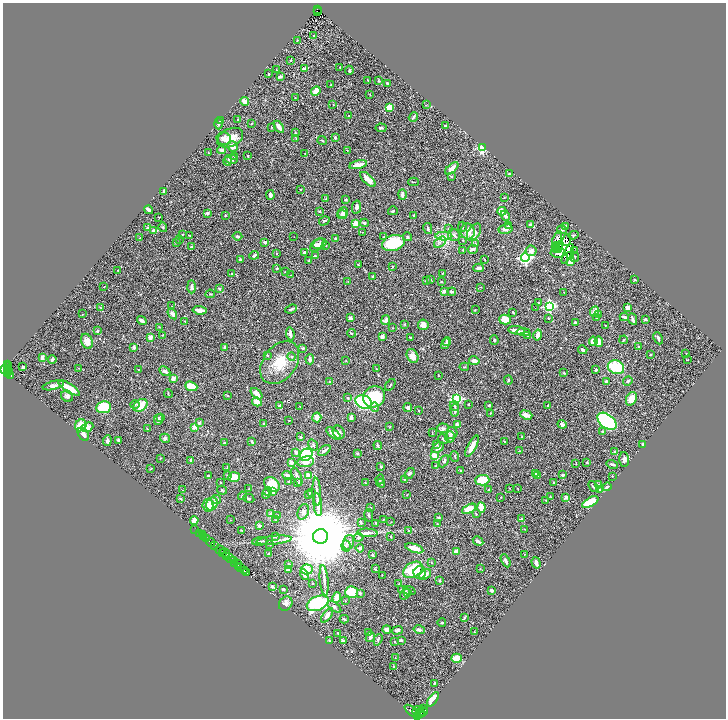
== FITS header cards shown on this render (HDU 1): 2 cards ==
NAXIS1  =                 1447
NAXIS2  =                 1432

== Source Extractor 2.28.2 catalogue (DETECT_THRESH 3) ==
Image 1447 x 1432 px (HDU 1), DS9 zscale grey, zoomed out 1/2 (1 PNG px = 2 x 2 image px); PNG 728 x 720 px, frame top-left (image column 2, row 1431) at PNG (3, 3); each listed source drawn as its Kron ellipse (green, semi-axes under 4 px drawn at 4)
Background 0.457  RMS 0.019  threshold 0.0576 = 3 sigma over >= 5 px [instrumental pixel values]
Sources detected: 563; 43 cannot appear on this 1/2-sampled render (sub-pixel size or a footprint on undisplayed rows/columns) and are neither listed nor drawn; of the other 520, the 500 brightest by FLUX_AUTO listed and drawn (20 fainter detections omitted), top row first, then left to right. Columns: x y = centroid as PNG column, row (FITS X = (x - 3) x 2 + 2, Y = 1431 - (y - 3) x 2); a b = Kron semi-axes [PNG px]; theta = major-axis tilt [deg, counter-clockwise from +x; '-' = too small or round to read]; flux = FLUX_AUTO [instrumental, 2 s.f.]
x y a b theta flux
317 9 3 2 - 16
317 11 2 1 - 3.6
314 36 2 1 - 2.1
297 40 3 2 - 1.7
291 60 2 2 - 2
340 67 3 2 - 2
304 69 3 3 - 19
276 70 3 2 - 2.2
349 70 4 3 - 7.7
268 74 2 2 - 2.6
280 77 4 2 - 7.3
368 80 2 2 - 3.5
378 81 3 2 - 3.4
387 83 3 3 - 6.5
331 85 3 2 - 3
316 91 5 3 - 40
370 95 2 1 - 1.8
295 97 2 2 - 1.9
245 101 4 3 - 46
333 105 2 2 - 1.3
426 105 3 2 - 1.7
389 107 4 3 - 55
349 116 2 2 - 9.7
413 117 5 2 - 6.1
237 120 2 2 - 1.3
220 121 3 2 - 6.3
252 123 3 2 - 1.5
218 124 5 2 - 5
445 126 3 3 - 5.3
272 127 3 3 - 2.1
279 127 7 3 -56 17
381 128 5 3 - 4.6
295 133 3 2 - 3.2
335 137 3 2 - 5.8
230 138 14 9 25 57
296 138 3 2 - 1.9
224 139 7 6 - 24
322 140 5 2 - 2.6
232 146 5 5 - 25
482 148 3 3 - 270
221 150 4 4 - 11
347 150 2 2 - 1.8
208 153 2 2 - 1.5
305 153 2 1 - 1.4
248 155 2 2 - 2.6
235 156 4 3 - 6.1
231 159 6 4 -14 9.8
227 161 4 3 - 4.6
358 165 9 3 12 34
452 168 8 4 41 23
509 174 3 2 - 10
451 176 3 3 - 4.2
368 179 10 4 -42 33
413 182 5 2 - 2.2
301 190 3 1 - 1.3
164 192 4 2 - 8.1
402 194 5 3 - 11
270 195 5 3 - 9.5
504 197 2 2 - 1.4
326 199 3 3 - 3.5
345 200 3 2 - 2.8
356 207 6 4 78 11
149 210 4 2 - 12
319 211 3 3 - 3.5
393 211 5 3 - 3.4
502 211 4 3 - 54
207 213 3 3 - 9.7
343 213 5 5 - 11
342 215 5 4 - 9.4
414 215 2 2 - 12
225 216 3 2 - 1.8
505 216 5 3 - 12
159 217 2 2 - 1.6
324 221 5 3 - 6.4
356 223 4 4 - 38
364 223 4 3 - 6
530 224 3 3 - 8.2
509 225 4 4 - 4.9
163 227 5 3 - 3.4
462 227 5 3 - 3.6
566 227 3 2 - 5.6
148 228 2 2 - 13
428 228 5 2 - 6.2
448 229 4 3 - 3.6
505 229 7 5 12 16
562 230 5 3 - 5.5
154 231 3 3 - 19
468 231 8 7 - 35
362 232 3 2 - 1.4
474 232 9 6 57 17
182 234 3 2 - 2.9
454 235 6 5 - 9.9
573 235 5 2 - 3.3
190 236 3 2 - 2
237 236 5 3 - 6.8
444 236 8 4 -1 14
294 237 2 1 - 1.3
384 237 3 2 - 1.9
407 237 5 3 - 4.3
140 238 2 2 - 2.4
336 239 3 3 - 8.2
557 239 8 3 66 11
179 240 2 2 - 2.2
463 240 3 3 - 2
567 240 6 3 76 4.8
176 242 3 2 - 1.9
265 242 2 2 - 26
440 242 7 4 37 12
393 243 11 7 16 170
319 244 7 5 22 12
475 244 3 2 - 4.3
317 245 8 5 41 17
325 245 2 2 - 2.4
191 247 3 2 - 2.6
555 247 4 2 - 1.7
558 247 5 2 - 1.9
473 249 5 3 - 14
463 250 4 3 - 2.5
556 250 3 3 - 2.2
575 250 2 1 - 1.3
531 251 5 5 - 16
304 252 2 2 - 12
277 253 2 2 - 1.6
558 253 8 4 0 12
568 254 11 4 65 5
254 255 5 2 - 11
315 256 4 3 - 4.3
570 256 3 2 - 3.3
525 257 4 4 - 720
575 257 5 2 - 2.1
485 259 3 2 - 1.5
240 260 3 3 - 4.7
309 260 3 2 - 2.6
570 262 4 3 - 41
358 265 4 2 - 2.5
392 267 3 2 - 2.3
277 268 2 2 - 5
479 268 5 3 - 9.3
118 270 2 2 - 1.6
285 272 3 2 - 1.4
442 273 4 2 - 2
231 274 2 2 - 1.7
291 275 3 2 - 1.7
373 277 3 2 - 5.7
635 279 2 2 - 2.5
430 280 3 3 - 4.4
348 281 3 2 - 1.2
426 281 3 2 - 3.3
441 282 3 2 - 2.5
104 287 2 1 - 1.4
192 287 6 3 -88 7.8
480 287 3 2 - 1.4
219 288 3 2 - 5
444 291 3 3 - 19
452 292 4 3 - 7.9
564 292 2 2 - 1.4
210 294 5 2 - 2.9
538 303 3 2 - 2.1
172 306 3 2 - 1.9
549 306 4 4 - 570
100 308 3 2 - 2.1
535 308 2 1 - 1.3
627 308 3 3 - 14
291 309 6 3 20 5.9
199 310 7 3 -6 25
475 310 2 1 - 2.6
594 311 6 3 65 19
513 312 3 2 - 3.7
82 314 4 2 - 1.9
172 314 6 3 -56 13
599 315 2 2 - 1.9
624 317 4 2 - 12
350 318 4 4 - 11
548 318 2 2 - 2.5
597 318 2 2 - 1.4
505 319 6 4 -16 75
633 319 6 2 -65 9.3
645 319 3 2 - 5.1
386 320 5 3 - 14
142 321 5 3 - 13
185 321 2 2 - 1.7
575 323 2 2 - 9.3
405 324 4 3 - 2.8
423 325 5 5 - 24
606 326 3 2 - 1.9
159 327 3 3 - 2.4
392 328 2 2 - 1.5
516 330 8 3 -7 18
98 331 3 2 - 6.2
523 332 6 4 -4 22
352 333 4 3 - 4
290 334 7 3 -82 15
162 335 2 2 - 1.9
538 335 5 3 - 28
382 336 4 3 - 19
528 336 3 2 - 2.5
150 337 2 2 - 49
410 337 3 2 - 2.8
658 338 6 3 -65 9.9
494 340 4 3 - 3.9
624 340 4 2 - 3
87 341 8 5 -65 28
593 341 4 4 - 38
599 341 5 4 - 31
447 342 4 4 - 6.2
445 344 5 4 - 7.7
134 347 2 2 - 40
638 347 2 2 - 3
225 348 4 3 - 16
303 348 3 2 - 3.3
583 350 4 3 - 7.7
686 353 3 2 - 1.6
650 354 3 2 - 2.9
267 355 4 2 - 3.3
413 356 7 5 -62 30
292 357 4 3 - 3.8
42 358 4 3 - 16
52 359 4 3 - 7.9
310 359 5 3 - 13
687 360 2 1 - 11
346 361 3 2 - 2.2
474 361 5 3 - 22
280 363 24 16 52 97
8 364 4 2 - 28
8 366 4 3 - 74
23 367 3 2 - 5.2
464 367 5 2 - 2.8
616 367 8 7 - 140
7 368 2 1 - 110
79 368 4 3 - 3.2
4 369 3 3 - 180
138 369 2 2 - 1.5
377 369 3 2 - 1.6
8 370 3 1 - 43
596 370 3 3 - 7.8
165 371 6 3 -27 11
8 372 3 2 - 51
564 373 3 2 - 3.6
10 375 3 2 - 39
438 376 3 2 - 1.5
173 378 3 3 - 18
508 380 4 3 - 4.9
606 381 3 2 - 3.6
628 381 5 3 - 4.6
329 382 3 2 - 3
53 385 11 4 13 18
390 385 7 2 56 4
191 386 6 4 -22 71
69 388 12 3 -31 90
168 394 4 2 - 2.4
256 394 7 3 -45 32
227 395 4 2 - 3.6
67 396 6 5 - 14
374 397 11 10 - 170
348 398 4 3 - 4
457 399 4 3 - 430
631 399 7 5 67 37
257 402 5 3 - 27
364 402 8 6 -21 200
468 404 2 2 - 4
135 405 5 3 - 4
140 405 8 5 36 64
279 405 3 2 - 3.3
489 405 3 2 - 3.6
299 406 2 1 - 1.7
454 406 5 3 - 5.5
548 406 3 2 - 3.6
104 407 7 6 - 170
375 407 5 4 - 7.6
408 407 4 4 - 8.7
455 410 6 4 86 9.4
418 411 2 2 - 2.2
490 413 2 2 - 1.9
526 415 6 3 -20 30
317 417 5 4 - 28
351 417 4 2 - 24
161 418 3 2 - 2.6
158 419 5 3 - 15
289 420 3 2 - 1.8
607 421 11 6 -37 700
199 423 2 2 - 18
264 424 3 2 - 5.8
562 424 4 3 - 12
81 425 6 5 - 61
457 425 4 3 - 12
87 427 6 4 23 30
194 427 4 3 - 32
389 427 3 2 - 1.9
443 428 6 5 - 8.9
147 429 3 2 - 1.9
339 432 7 5 -60 15
602 432 3 3 - 3.4
432 433 3 2 - 1.5
452 433 6 5 - 10
83 434 7 5 -58 18
334 434 9 4 -38 26
301 437 3 3 - 5.8
450 437 6 4 72 10
522 437 2 2 - 3.9
165 438 5 4 - 6.5
443 439 5 3 - 5.2
118 440 3 3 - 7.9
107 441 5 3 - 10
252 442 4 3 - 5.3
504 442 2 2 - 1.9
224 443 3 2 - 4
436 444 4 3 - 3.4
643 444 3 2 - 3.5
313 445 6 4 -55 6.9
378 445 4 2 - 6.5
472 446 12 3 63 37
438 448 7 4 37 15
324 450 7 3 39 12
520 451 3 2 - 1.7
296 452 4 4 - 8.2
614 452 3 2 - 2.3
357 453 3 3 - 4.6
306 455 7 6 - 330
435 456 4 3 - 41
455 456 5 2 - 3.3
161 458 2 2 - 1.3
624 459 7 5 -89 16
191 460 3 3 - 10
444 461 6 4 62 7.8
291 462 3 3 - 20
306 462 8 5 7 30
587 462 4 3 - 3.6
576 464 3 2 - 1.6
612 464 6 2 -14 6.9
436 466 4 3 - 3.4
227 467 4 2 - 2
381 467 3 3 - 5.1
151 469 3 2 - 2.2
461 471 2 2 - 5.8
409 473 6 4 54 6.3
536 473 4 3 - 2.9
308 475 4 4 - 32
562 475 3 3 - 9.2
208 476 2 2 - 6.9
227 476 4 3 - 6.3
287 476 5 4 - 12
537 476 3 2 - 2.4
612 476 3 2 - 1.9
234 477 6 5 - 63
297 477 9 3 -67 11
380 479 5 3 - 4.4
404 479 4 3 - 3.4
482 480 7 5 2 93
220 482 3 2 - 2.2
289 482 3 3 - 5
298 482 3 2 - 2.5
365 483 2 1 - 1.7
381 483 4 3 - 7.7
554 483 2 2 - 2.5
272 484 8 6 -41 81
598 485 4 3 - 8.9
593 487 6 2 -51 3.9
607 487 4 3 - 4.6
509 488 3 2 - 1.3
517 488 2 1 - 1.2
249 489 3 2 - 2.7
599 489 2 2 - 3.7
182 490 2 2 - 1.4
222 490 5 3 - 3.3
488 490 3 2 - 4.1
273 491 4 3 - 31
268 492 4 3 - 5.6
317 492 14 3 -87 14
311 493 3 2 - 2
266 494 5 3 - 5.3
309 495 3 3 - 3
407 495 2 2 - 1.4
243 496 4 2 - 5.7
501 497 3 2 - 1.8
550 497 3 2 - 1.8
566 497 3 3 - 13
249 498 6 3 -11 4.4
180 499 3 2 - 5.7
216 499 5 4 - 6.2
546 500 3 3 - 2.7
590 502 9 4 30 94
212 504 7 5 61 55
208 505 6 5 - 26
318 505 11 3 -84 22
371 507 4 3 - 2.8
481 507 5 3 - 61
469 509 7 4 27 52
303 512 8 5 69 17
271 514 4 2 - 42
476 514 3 2 - 1.8
369 515 6 2 -81 4.9
278 516 3 2 - 2.4
438 518 3 2 - 4
521 518 3 2 - 2
383 519 3 2 - 2.3
194 520 4 3 - 42
231 520 3 2 - 1.5
276 520 2 1 - 1.4
391 522 2 1 - 1.4
361 523 4 3 - 5.2
376 523 3 2 - 3
437 524 3 2 - 1.9
259 526 2 2 - 29
525 529 3 2 - 1.7
195 530 2 1 - 3.1
242 531 3 2 - 2.2
409 531 4 3 - 3.3
200 533 2 1 - 17
367 533 10 4 -2 12
202 534 2 1 - 17
203 536 2 2 - 73
320 536 7 7 - 73000
275 537 3 2 - 2.6
359 537 5 4 - 5.5
391 537 3 2 - 2.8
207 539 3 2 - 140
274 540 18 3 6 19
260 541 8 3 4 6.3
478 541 5 2 - 8.3
211 542 4 2 - 310
349 542 7 5 72 15
270 544 2 2 - 2.1
214 545 3 2 - 100
346 546 6 4 -84 9.6
360 548 4 3 - 7.6
414 548 9 3 -19 49
220 550 5 3 - 240
456 552 3 3 - 37
222 553 3 1 - 32
225 553 5 3 - 200
268 553 3 2 - 3.7
524 554 2 2 - 1.9
373 555 3 2 - 4.3
227 556 3 1 - 140
230 559 4 2 - 200
234 561 3 2 - 120
506 561 7 3 -61 13
235 563 2 1 - 30
238 563 3 2 - 98
431 563 2 2 - 1.5
536 563 6 2 -73 15
289 564 4 2 - 2.6
239 566 2 2 - 130
241 568 3 2 - 210
307 569 6 5 - 80
375 569 4 3 - 2.9
480 569 2 2 - 2.7
288 570 4 3 - 4.5
413 570 10 7 32 120
245 571 3 2 - 240
420 572 6 6 - 41
247 573 2 2 - 100
304 575 6 3 -57 16
382 575 3 2 - 1.4
425 575 7 4 36 23
324 580 15 3 -84 14
440 581 2 2 - 6.3
313 583 2 2 - 1.7
399 584 3 3 - 4.4
272 586 4 3 - 7.6
283 589 3 3 - 6.4
401 590 4 3 - 3.5
492 590 3 3 - 6.5
409 591 6 3 -21 4.9
351 592 6 6 - 160
360 593 4 3 - 5.9
407 593 3 3 - 4.7
405 594 6 4 60 15
337 598 5 3 - 58
345 601 3 2 - 1.8
286 603 7 6 - 15
318 603 11 7 23 320
334 607 8 3 -36 8
327 615 8 4 55 23
464 618 4 2 - 3.9
344 619 4 2 - 7.3
442 623 4 3 - 4.6
387 629 4 4 - 26
397 630 5 4 - 10
419 630 6 4 -14 8.1
474 632 3 2 - 1.7
338 633 3 2 - 1.9
369 633 3 2 - 2.2
370 637 5 3 - 11
378 640 6 3 70 5.8
401 640 3 2 - 5.1
329 641 3 2 - 3.5
343 641 3 2 - 23
394 642 3 2 - 2.1
395 658 3 2 - 1.7
457 658 5 4 - 52
394 666 2 2 - 6.2
434 683 3 2 - 2.8
433 699 8 3 54 44
424 708 3 1 - 62
417 710 5 2 - 470
412 711 9 4 -38 1300
423 712 5 3 - 140
420 713 5 3 - 450
418 716 4 2 - 160
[20 fainter detections neither listed nor drawn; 43 sub-pixel or undisplayed-footprint detections neither listed nor drawn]